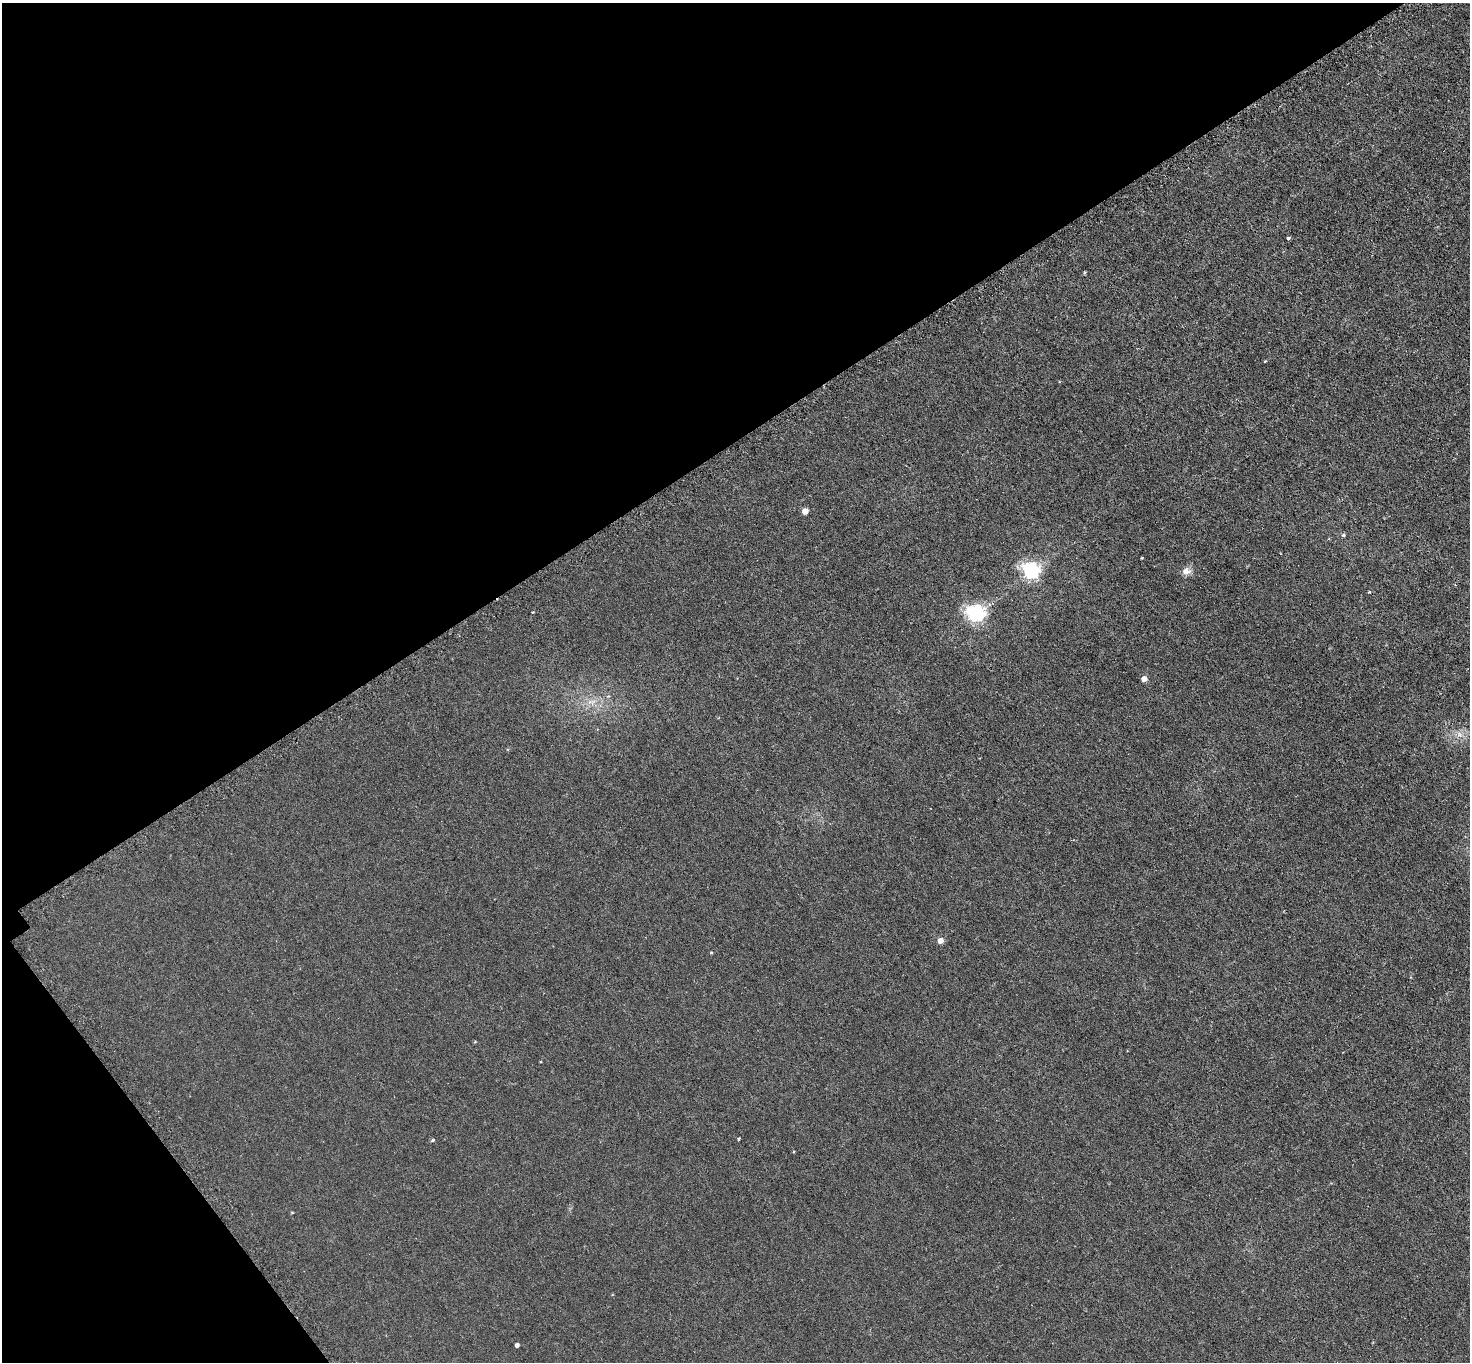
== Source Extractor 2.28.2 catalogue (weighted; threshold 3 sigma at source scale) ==
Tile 5 of 4 x 4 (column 1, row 2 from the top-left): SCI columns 41-1508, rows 3043-4402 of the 5951 x 5944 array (HDU 1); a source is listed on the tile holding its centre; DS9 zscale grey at full resolution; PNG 1472 x 1364 px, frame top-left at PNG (2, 3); no overlay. Shown black and unused: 36% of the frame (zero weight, under 3 of 6 exposures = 3% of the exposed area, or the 3 px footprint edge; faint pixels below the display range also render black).
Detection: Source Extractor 2.28.2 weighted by HDU 2 'WHT'; one run over the whole footprint, this tile lists its part. Background 0.0103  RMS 0.0032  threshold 0.0132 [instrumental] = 3 sigma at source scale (4.09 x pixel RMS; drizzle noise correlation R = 1.36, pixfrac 0.8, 0.05/0.05 arcsec/px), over >= 5 px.
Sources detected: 19; all 19 listed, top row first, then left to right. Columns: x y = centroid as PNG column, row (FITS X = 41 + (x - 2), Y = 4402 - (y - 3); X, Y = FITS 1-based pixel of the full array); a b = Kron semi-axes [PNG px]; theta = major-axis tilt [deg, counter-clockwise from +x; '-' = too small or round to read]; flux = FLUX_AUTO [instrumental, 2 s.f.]
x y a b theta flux
1289 238 4 3 - 0.59
1084 272 4 3 - 0.29
1265 361 3 3 - 0.31
805 511 5 4 - 3.6
1343 535 5 4 - 0.43
1141 558 2 2 - 0.27
1031 571 6 6 - 95
1186 571 12 10 17 1.8
1369 592 5 3 - 0.25
976 613 7 6 - 110
1144 679 4 4 - 2.5
592 702 14 6 6 1.9
1460 735 9 5 -59 1.1
940 941 4 4 - 3.1
711 953 4 3 - 0.27
739 1139 3 3 - 0.62
433 1140 5 4 - 0.44
292 1212 5 3 - 0.23
517 1345 4 4 - 0.98